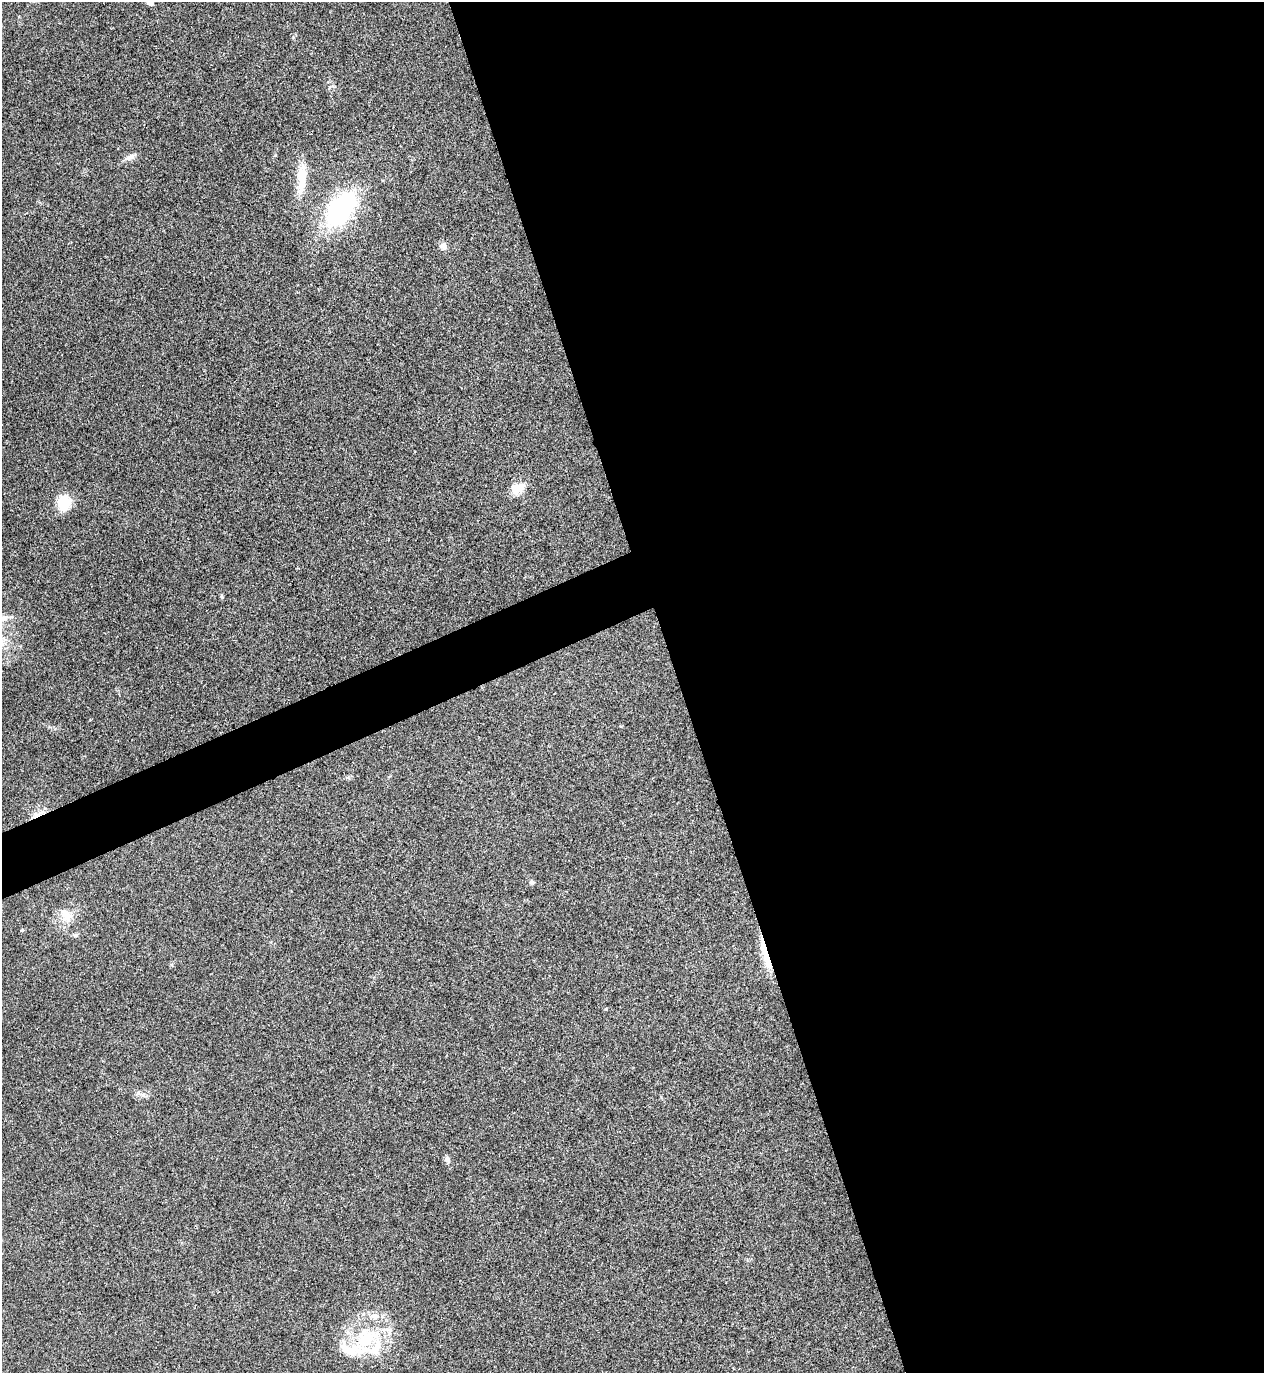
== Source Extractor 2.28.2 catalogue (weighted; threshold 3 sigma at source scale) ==
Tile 8 of 4 x 4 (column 4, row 2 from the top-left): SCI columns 3940-5201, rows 2749-4119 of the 5482 x 5493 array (HDU 1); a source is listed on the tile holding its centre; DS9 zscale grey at full resolution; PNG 1266 x 1375 px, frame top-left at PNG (2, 2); no overlay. Shown black and unused: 49% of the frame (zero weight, under 3 of 4 exposures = <1% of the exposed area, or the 3 px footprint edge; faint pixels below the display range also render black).
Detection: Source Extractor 2.28.2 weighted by HDU 2 'WHT'; one run over the whole footprint, this tile lists its part. Background 0.0203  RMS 0.0049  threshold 0.0222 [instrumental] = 3 sigma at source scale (4.5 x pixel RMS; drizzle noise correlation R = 1.50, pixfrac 1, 0.05/0.05 arcsec/px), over >= 5 px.
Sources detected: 19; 1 cosmic-ray / hot-pixel residue — not listed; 3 inside a brighter listed object's ellipse — not listed separately; the other 15 listed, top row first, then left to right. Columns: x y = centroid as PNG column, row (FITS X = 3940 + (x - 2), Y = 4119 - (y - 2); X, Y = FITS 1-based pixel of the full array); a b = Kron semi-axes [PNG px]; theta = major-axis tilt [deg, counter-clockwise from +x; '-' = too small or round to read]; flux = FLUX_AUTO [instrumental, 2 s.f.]
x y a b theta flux
150 2 5 5 - 4.5
130 157 14 7 24 2.5
302 176 37 10 88 11
341 209 32 18 52 76
443 246 11 8 -58 1.9
518 488 20 13 14 6.2
64 503 14 12 76 15
222 597 6 4 -71 0.6
3 618 15 8 8 3.9
532 882 6 6 - 0.9
66 916 19 13 -52 6.5
76 935 7 4 44 0.76
765 954 43 7 -74 11
447 1159 9 7 -64 1.6
366 1339 30 24 70 29
Overlapping masked pixels (flux is a lower limit): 1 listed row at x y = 765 954
Isophote crosses this tile's border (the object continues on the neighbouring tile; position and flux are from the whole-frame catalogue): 2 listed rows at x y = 150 2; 3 618
Unlisted compact peaks at least as high as the median listed source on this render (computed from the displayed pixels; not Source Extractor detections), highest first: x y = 22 930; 606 1009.